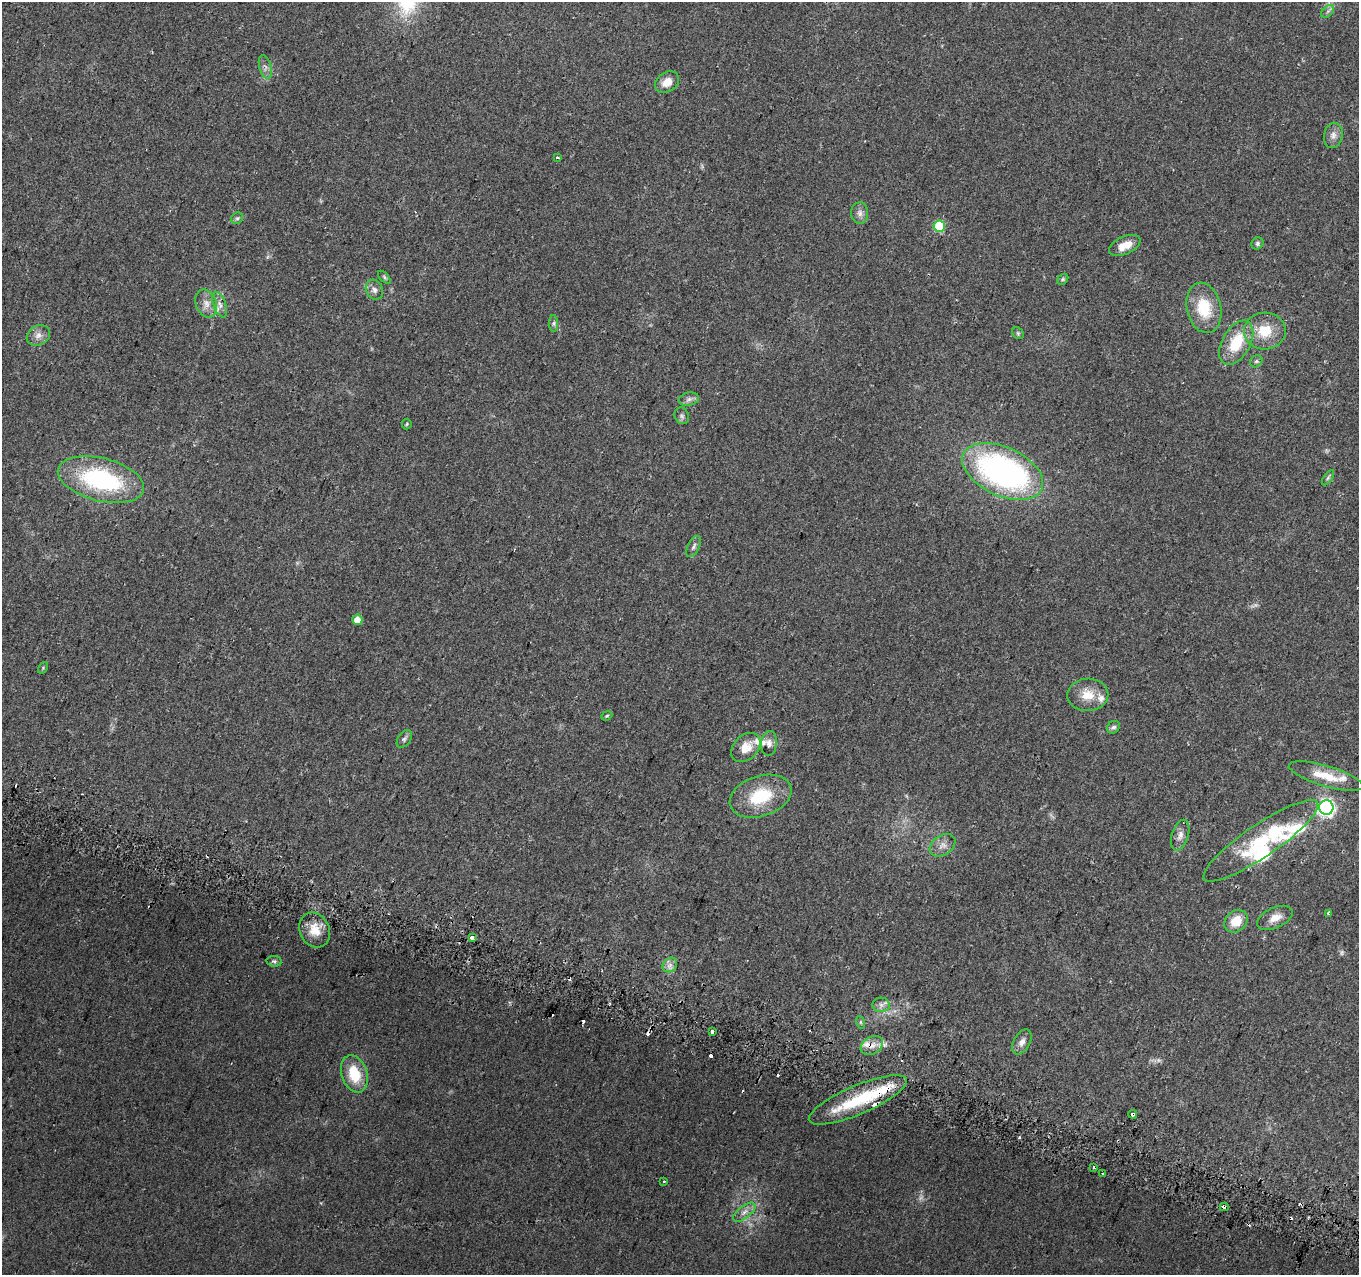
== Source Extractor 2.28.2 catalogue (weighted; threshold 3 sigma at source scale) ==
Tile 6 of 4 x 4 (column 2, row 2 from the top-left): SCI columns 1369-2725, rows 2793-4065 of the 5461 x 5648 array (HDU 1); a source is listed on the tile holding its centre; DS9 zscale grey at full resolution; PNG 1361 x 1277 px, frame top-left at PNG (2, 2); each listed source drawn as its Kron ellipse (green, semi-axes under 4 px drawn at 4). Shown black and unused: <1% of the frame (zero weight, under 2 of 3 exposures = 2% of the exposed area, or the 3 px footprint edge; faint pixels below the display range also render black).
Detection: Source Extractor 2.28.2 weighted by HDU 2 'WHT'; one run over the whole footprint, this tile lists its part. Background 0.079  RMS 0.0097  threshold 0.0435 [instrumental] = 3 sigma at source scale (4.5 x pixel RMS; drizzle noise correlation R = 1.50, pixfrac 1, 0.0396/0.0396 arcsec/px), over >= 5 px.
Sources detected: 90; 4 too faint to see at this stretch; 14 cosmic-ray / hot-pixel residue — neither listed nor drawn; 9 inside a brighter listed object's ellipse — not listed separately; the other 63 listed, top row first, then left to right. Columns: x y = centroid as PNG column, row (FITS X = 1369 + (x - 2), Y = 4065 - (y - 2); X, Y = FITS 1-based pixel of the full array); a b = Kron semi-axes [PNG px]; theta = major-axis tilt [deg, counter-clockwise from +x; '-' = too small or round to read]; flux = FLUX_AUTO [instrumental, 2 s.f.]
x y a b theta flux
1328 11 7 5 45 2.4
265 67 12 6 -74 3.9
667 82 13 9 34 11
1333 135 13 9 77 5.8
557 157 3 3 - 2.9
860 213 11 8 -89 5
237 218 6 5 - 1.8
939 226 6 5 - 57
1257 243 6 5 - 2.1
1125 245 17 9 24 13
384 277 8 4 -46 1.7
1063 279 6 4 46 1.7
374 290 10 8 -64 4.4
206 303 14 10 -68 8.4
220 305 13 6 -69 5.3
1204 308 25 17 -77 34
554 323 8 4 89 2.1
1265 331 21 18 2 25
1018 333 6 5 - 1.6
38 335 12 9 32 6.4
1236 343 24 14 60 32
1256 361 7 5 44 2.1
689 399 10 6 10 3.8
682 416 9 7 -65 2.6
407 424 5 5 - 1.1
1003 471 43 24 -25 270
1328 478 8 4 54 1.7
101 479 44 21 -14 120
694 547 11 5 63 3.2
357 620 5 5 - 11
43 668 6 4 58 1.2
1088 695 20 16 2 17
607 716 6 4 22 1.2
1113 727 7 5 40 2.5
404 739 10 6 55 2.7
769 743 12 8 85 5.2
746 747 17 12 45 14
1326 776 38 10 -16 23
761 796 32 20 18 45
1326 807 7 7 - 270
1180 835 16 8 72 6.7
1261 841 68 16 34 57
942 845 14 10 34 7.3
1329 914 4 3 - 1.8
1275 918 19 10 24 10
1236 921 13 10 40 17
315 930 18 15 -65 16
472 937 4 3 - 5.5
274 961 8 5 -7 2
670 965 8 6 46 4.3
881 1005 9 7 -4 4.3
860 1022 6 4 -71 1.5
712 1032 3 3 - 3.7
1022 1042 13 8 60 6.1
872 1045 12 8 30 7.9
354 1074 19 13 -72 29
858 1100 53 14 23 60
1133 1114 4 3 - 7.1
1093 1168 3 3 - 6
1102 1173 3 2 - 1.3
663 1182 3 3 - 1.9
1224 1207 4 3 - 22
744 1212 13 6 38 5.5
Overlapping masked pixels (flux is a lower limit): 4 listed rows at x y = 872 1045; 858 1100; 1133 1114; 1224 1207